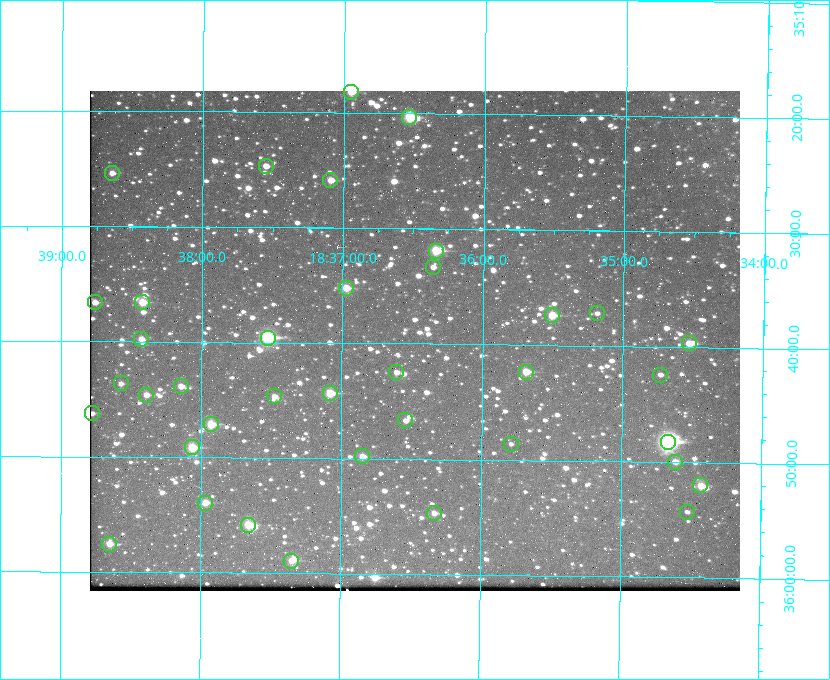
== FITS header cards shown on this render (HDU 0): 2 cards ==
NAXIS1  =                  650 / Width of table row in bytes
NAXIS2  =                  500 / Number of rows in table

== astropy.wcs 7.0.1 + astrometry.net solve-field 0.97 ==
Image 650 x 500 px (HDU 0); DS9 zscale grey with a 90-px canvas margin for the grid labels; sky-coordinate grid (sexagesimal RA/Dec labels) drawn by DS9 from the SOLVED WCS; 38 Tycho-2 reference stars matched to detected sources circled (green)
Header WCS: none
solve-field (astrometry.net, Tycho-2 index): SOLVED blind (the file carries no WCS)
Solved WCS: RA---TAN-SIP/DEC--TAN-SIP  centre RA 18:36:29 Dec +35:40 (279.12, +35.66 deg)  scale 5.21 arcsec/px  FOV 56.4' x 43.4'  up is +179 deg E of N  parity flipped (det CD > 0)
(file carries no celestial WCS; the grid is the blind solution)
Tycho-2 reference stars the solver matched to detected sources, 38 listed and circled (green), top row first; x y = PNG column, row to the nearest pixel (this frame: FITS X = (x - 90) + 1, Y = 500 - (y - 91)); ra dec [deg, ICRS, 3 dp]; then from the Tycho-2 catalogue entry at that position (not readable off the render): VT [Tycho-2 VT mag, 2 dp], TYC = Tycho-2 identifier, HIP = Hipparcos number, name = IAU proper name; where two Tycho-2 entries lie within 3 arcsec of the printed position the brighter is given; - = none
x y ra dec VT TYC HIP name
351 92 279.238 +35.303 11.12 2645-808-1 - -
409 117 279.134 +35.339 9.91 2645-980-1 - -
266 166 279.388 +35.411 11.24 2645-612-1 - -
112 173 279.661 +35.423 11.63 2645-537-1 - -
330 180 279.273 +35.431 11.09 2645-464-1 - -
436 251 279.085 +35.532 9.84 2645-710-1 - -
433 267 279.089 +35.556 12.25 2645-664-1 - -
346 288 279.243 +35.587 11.11 2645-606-1 - -
95 302 279.691 +35.610 11.17 2645-563-1 - -
142 302 279.606 +35.610 10.50 2645-565-1 - -
597 313 278.797 +35.620 11.98 2632-1285-1 - -
552 315 278.877 +35.623 10.37 2632-1282-1 - -
268 338 279.382 +35.660 8.88 2649-136-1 91311 -
141 339 279.608 +35.663 11.57 2649-139-1 - -
689 343 278.632 +35.662 10.68 2636-195-1 - -
396 372 279.153 +35.708 11.59 2649-53-1 - -
526 372 278.922 +35.705 10.37 2636-96-1 - -
660 375 278.683 +35.707 11.93 2636-92-1 - -
121 383 279.644 +35.727 11.73 2649-34-1 - -
181 386 279.537 +35.731 11.00 2649-31-1 - -
330 393 279.271 +35.739 10.27 2649-22-1 - -
146 395 279.598 +35.743 11.39 2649-19-1 - -
274 396 279.370 +35.745 11.39 2649-20-1 - -
92 413 279.695 +35.771 11.56 2649-1228-1 - -
405 420 279.136 +35.778 11.49 2649-1247-1 - -
211 424 279.483 +35.786 9.96 2649-1276-1 - -
668 442 278.667 +35.805 7.78 2636-68-1 91080 -
511 444 278.947 +35.810 12.41 2636-73-1 - -
192 447 279.516 +35.819 10.07 2649-1464-1 - -
362 456 279.212 +35.831 10.99 2649-1529-1 - -
675 462 278.654 +35.833 11.29 2636-133-1 - -
700 485 278.608 +35.867 11.60 2636-246-1 - -
205 503 279.492 +35.899 10.86 2649-1492-1 - -
687 512 278.632 +35.905 12.27 2636-371-1 - -
434 513 279.083 +35.912 11.42 2649-1448-1 - -
248 525 279.414 +35.931 10.32 2649-1381-1 - -
109 544 279.662 +35.960 11.12 2649-1270-1 - -
291 561 279.337 +35.982 10.50 2649-1232-1 - -